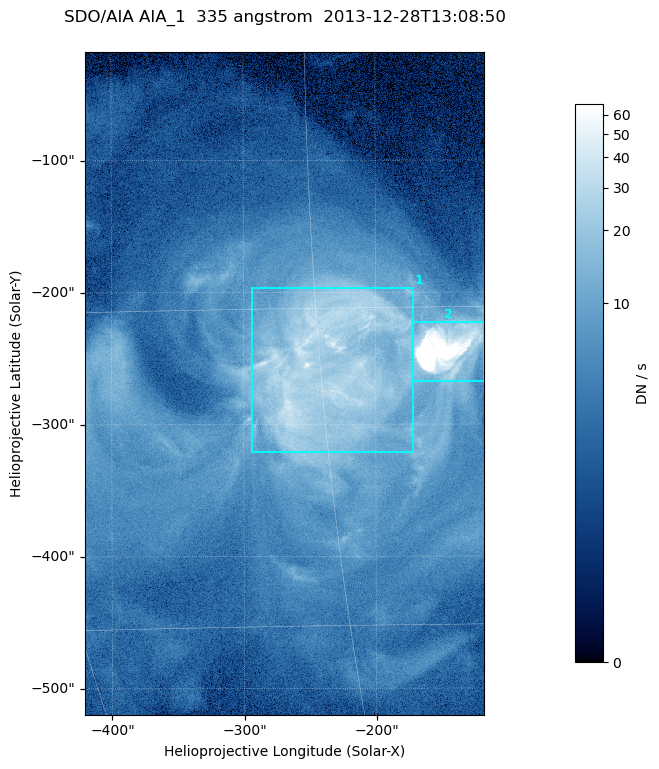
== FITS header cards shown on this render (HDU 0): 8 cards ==
TELESCOP= 'SDO/AIA '
INSTRUME= 'AIA_1   '
WAVELNTH=                  335
WAVEUNIT= 'angstrom'
DATE-OBS= '2013-12-28T13:08:50.62'
CTYPE1  = 'HPLN-TAN'
CTYPE2  = 'HPLT-TAN'
BUNIT   = 'DN / s  '

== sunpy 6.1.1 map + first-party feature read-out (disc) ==
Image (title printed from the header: SDO/AIA AIA_1  335 angstrom  2013-12-28T13:08:50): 503 x 835 px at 0.601 arcsec/px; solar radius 976 arcsec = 1624 px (partial field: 5.1% of the solar disc is inside the frame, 100% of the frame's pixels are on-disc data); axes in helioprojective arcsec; data unit DN / s (BUNIT, on the colour bar)
Orientation: roll -0.142 deg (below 1 deg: not rotated)
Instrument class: DISC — disc imager (sunpy class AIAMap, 335 A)
Bright regions (active regions / flare kernels): reference = the on-disc median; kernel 5 px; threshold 5 sigma = 17.3 DN / s over a disc level ~4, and >= 1.15x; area >= 420 px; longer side >= 6 px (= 3.6 arcsec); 2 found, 2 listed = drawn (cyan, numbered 1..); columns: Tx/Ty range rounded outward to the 2 arcsec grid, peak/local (2 s.f.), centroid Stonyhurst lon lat
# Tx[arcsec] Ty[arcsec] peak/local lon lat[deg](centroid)
1 -294..-170 -322..-196 12 -15 -17
2 -174..-116 -268..-222 106 -9 -17